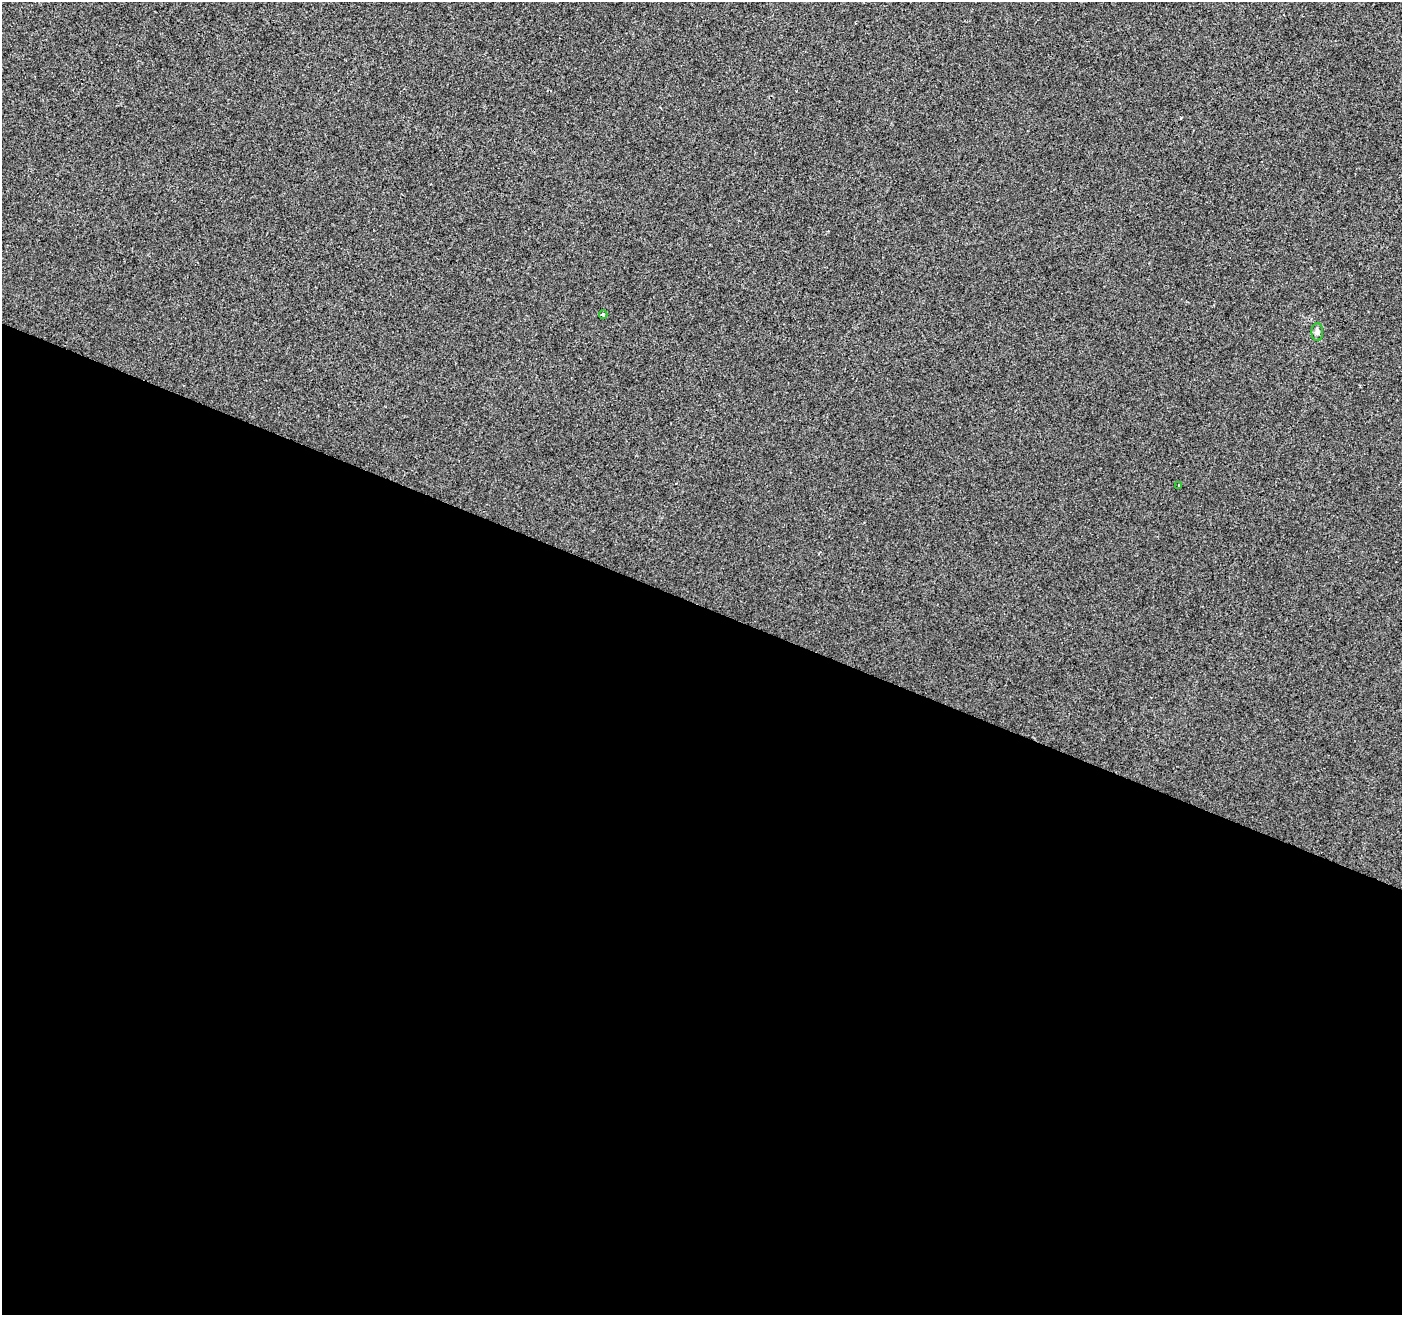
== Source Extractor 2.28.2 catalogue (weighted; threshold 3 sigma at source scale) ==
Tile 14 of 4 x 4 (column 2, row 4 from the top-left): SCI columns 1401-2800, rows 208-1520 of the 5607 x 5732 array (HDU 1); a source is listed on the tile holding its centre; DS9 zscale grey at full resolution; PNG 1404 x 1317 px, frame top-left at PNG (2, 2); each listed source drawn as its Kron ellipse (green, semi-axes under 4 px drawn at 4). Shown black and unused: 54% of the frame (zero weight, under 2 of 3 exposures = <1% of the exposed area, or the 3 px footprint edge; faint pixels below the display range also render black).
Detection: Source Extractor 2.28.2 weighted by HDU 2 'WHT'; one run over the whole footprint, this tile lists its part. Background 1.08e-04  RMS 0.0042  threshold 0.0188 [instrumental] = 3 sigma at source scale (4.5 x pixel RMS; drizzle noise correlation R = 1.50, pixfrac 1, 0.0396/0.0396 arcsec/px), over >= 5 px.
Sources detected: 3; all 3 listed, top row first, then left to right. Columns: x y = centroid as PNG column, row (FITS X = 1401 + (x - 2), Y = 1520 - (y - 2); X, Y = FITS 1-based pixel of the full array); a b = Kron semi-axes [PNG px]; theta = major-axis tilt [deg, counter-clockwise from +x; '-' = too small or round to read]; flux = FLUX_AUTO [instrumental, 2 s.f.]
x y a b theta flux
603 315 4 4 - 0.6
1317 332 9 6 90 1.3
1179 485 3 2 - 0.4